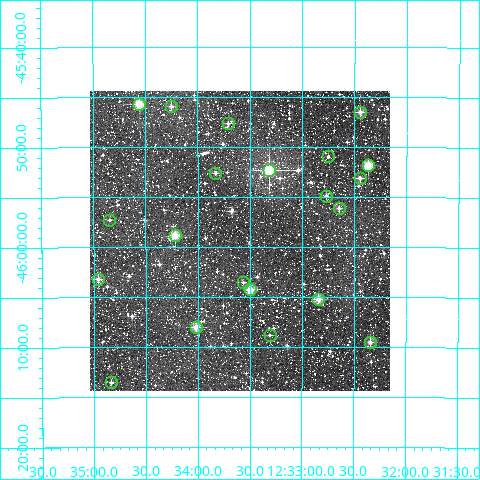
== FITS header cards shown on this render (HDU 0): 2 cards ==
NAXIS1  =                  300
NAXIS2  =                  300

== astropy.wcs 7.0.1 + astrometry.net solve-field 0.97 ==
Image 300 x 300 px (HDU 0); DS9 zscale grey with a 90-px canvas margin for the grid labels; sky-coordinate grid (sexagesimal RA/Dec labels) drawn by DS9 from the SOLVED WCS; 21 Tycho-2 reference stars matched to detected sources circled (green)
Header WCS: RA---TAN/DEC--TAN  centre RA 12:33:36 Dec -45:59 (188.40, -45.99 deg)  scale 6 arcsec/px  FOV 30.0' x 30.0'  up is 0 deg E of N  parity normal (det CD < 0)
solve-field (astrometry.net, Tycho-2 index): VERIFIED the header's WCS against the Tycho-2 star catalogue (verified at 2 index scales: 11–21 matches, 0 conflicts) and refined it, rather than solving blind
Solved WCS: RA---TAN-SIP/DEC--TAN-SIP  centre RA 12:33:36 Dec -45:59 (188.40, -45.99 deg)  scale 6 arcsec/px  FOV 30.0' x 30.0'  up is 0 deg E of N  parity normal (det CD < 0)
The solver's refit moves the header's centre by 1.6 arcsec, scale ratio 1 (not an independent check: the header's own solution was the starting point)
Tycho-2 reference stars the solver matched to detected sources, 21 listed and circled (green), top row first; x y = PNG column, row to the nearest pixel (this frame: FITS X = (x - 90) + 1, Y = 300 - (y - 91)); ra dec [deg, ICRS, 3 dp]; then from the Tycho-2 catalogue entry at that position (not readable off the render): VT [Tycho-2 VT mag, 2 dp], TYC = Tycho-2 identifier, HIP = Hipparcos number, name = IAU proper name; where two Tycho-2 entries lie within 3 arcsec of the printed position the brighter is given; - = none
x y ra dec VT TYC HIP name
139 104 188.640 -45.761 9.47 8232-1598-1 - -
171 106 188.563 -45.766 11.37 8232-314-1 - -
360 112 188.111 -45.775 10.71 8231-2784-1 - -
228 123 188.427 -45.794 12.18 8231-2464-1 - -
328 156 188.187 -45.849 11.44 8231-1870-1 - -
368 165 188.092 -45.864 9.23 8231-1666-1 - -
269 170 188.329 -45.872 8.35 8231-2454-1 - -
215 173 188.457 -45.876 11.38 8232-748-1 - -
360 178 188.112 -45.884 10.84 8231-1330-1 - -
326 196 188.192 -45.914 11.57 8231-2695-1 - -
339 208 188.162 -45.936 11.14 8231-2582-1 - -
109 220 188.711 -45.954 11.78 8232-1244-1 - -
175 235 188.555 -45.981 9.52 8232-180-1 - -
98 279 188.739 -46.053 10.62 8232-1082-1 - -
243 282 188.391 -46.059 12.39 8231-2977-1 - -
250 289 188.374 -46.071 10.06 8231-2742-1 - -
318 299 188.210 -46.087 10.50 8231-2570-1 - -
196 327 188.505 -46.133 10.40 8232-2252-1 - -
270 335 188.327 -46.147 11.96 8231-3028-1 - -
370 342 188.086 -46.158 10.53 8231-2693-1 - -
111 382 188.709 -46.225 11.52 8232-1911-1 - -